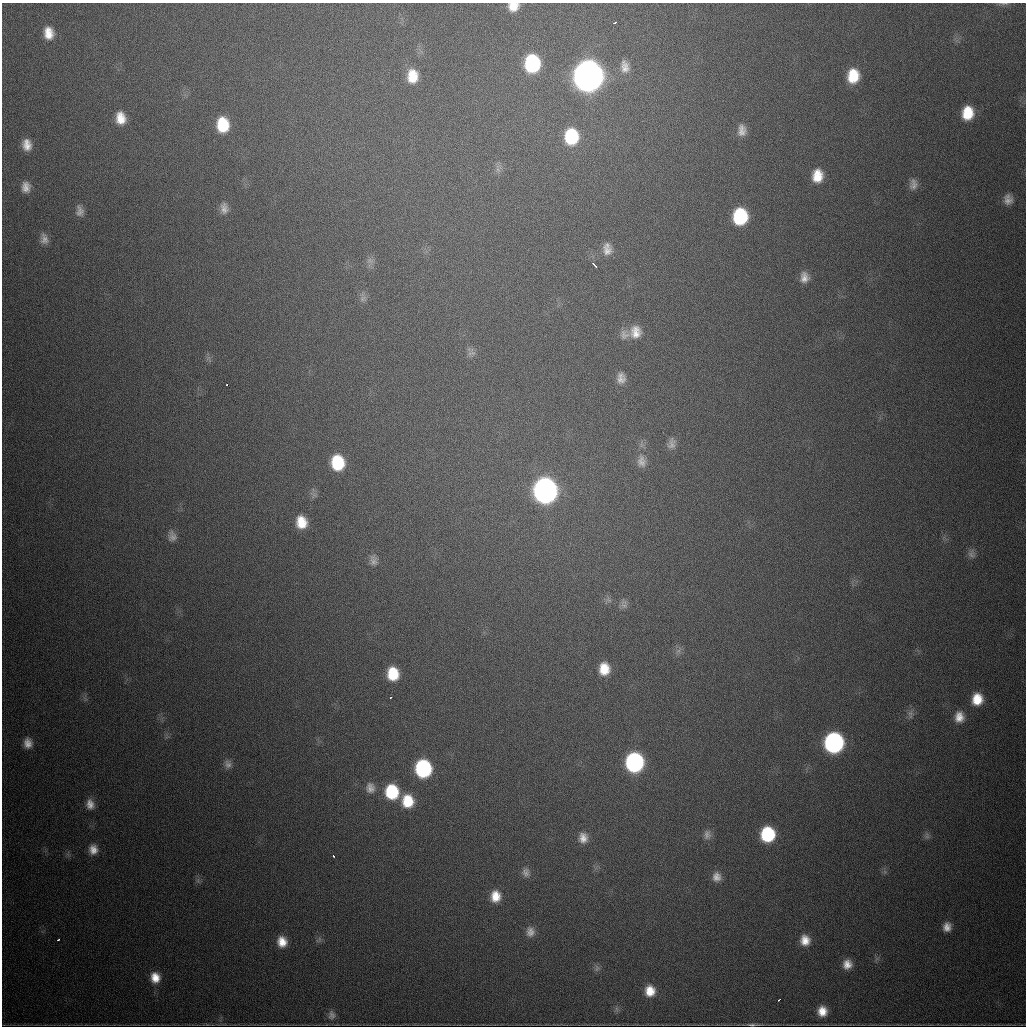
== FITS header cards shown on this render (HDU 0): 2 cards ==
NAXIS1  =                 1024
NAXIS2  =                 1024

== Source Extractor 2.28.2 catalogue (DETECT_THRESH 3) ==
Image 1024 x 1024 px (HDU 0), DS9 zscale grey, 1 PNG px = 1 image px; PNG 1028 x 1028 px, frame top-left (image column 1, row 1024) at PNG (2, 3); no overlay
Background 673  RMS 21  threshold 62.7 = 3 sigma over >= 5 px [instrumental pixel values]
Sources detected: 85; all 85 listed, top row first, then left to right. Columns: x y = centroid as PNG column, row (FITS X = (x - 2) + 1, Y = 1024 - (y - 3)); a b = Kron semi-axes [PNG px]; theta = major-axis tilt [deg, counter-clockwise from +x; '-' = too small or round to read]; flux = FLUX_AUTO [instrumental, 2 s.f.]
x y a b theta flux
1004 3 13 4 0 4.1e+03
513 7 11 9 8 2.0e+04
615 22 4 3 - 2.5e+03
48 33 13 10 -81 2.2e+04
532 63 15 12 -90 1.5e+05
625 67 15 9 -80 1.3e+04
412 76 15 12 -88 3.2e+04
588 76 15 13 89 3.1e+06
853 76 14 11 84 4.4e+04
968 113 14 11 84 4.1e+04
121 118 13 10 -79 2.3e+04
223 125 14 11 -83 5.5e+04
742 130 15 10 88 1.3e+04
571 137 15 12 -89 8.2e+04
27 145 13 10 -79 1.6e+04
498 170 7 4 -19 3.3e+03
817 176 14 11 84 2.8e+04
913 184 15 10 83 1.1e+04
26 187 13 10 -87 1.3e+04
1008 199 13 11 -87 1.2e+04
224 208 14 9 -84 1.1e+04
80 211 13 8 -81 8.5e+03
740 216 13 11 87 1.1e+05
44 239 13 9 -78 9.6e+03
607 251 15 12 -73 1.4e+04
370 261 10 7 -26 6.1e+03
595 265 6 2 -45 2.9e+03
804 277 14 11 -88 1.3e+04
363 298 9 8 - 6.2e+03
635 332 16 14 86 2.0e+04
624 334 13 12 - 9.8e+03
471 352 12 10 54 7.2e+03
621 378 13 10 -88 1.2e+04
227 385 3 2 - 4.6e+03
671 443 14 10 76 9.3e+03
641 461 16 12 -86 1.3e+04
338 463 13 11 -81 7.2e+04
545 491 15 13 -86 1.1e+06
301 522 13 10 -77 2.9e+04
172 536 13 10 -80 9.0e+03
972 554 11 10 - 7.3e+03
373 560 14 10 -81 9.5e+03
609 600 10 6 -38 4.9e+03
624 604 14 8 -85 7.2e+03
678 651 8 6 45 5.2e+03
604 669 13 11 -89 2.9e+04
393 674 12 10 -82 4.3e+04
391 697 2 2 - 1.4e+03
977 699 13 11 82 3.0e+04
910 713 9 8 - 6.3e+03
959 717 14 11 88 1.7e+04
28 743 11 9 -88 1.2e+04
834 743 13 12 - 4.1e+05
634 762 13 12 - 3.1e+05
228 764 12 10 -68 8.0e+03
423 768 13 11 -83 1.9e+05
370 788 14 12 -83 1.2e+04
392 792 14 12 -79 7.9e+04
408 801 14 12 -84 4.3e+04
90 804 13 10 -73 1.2e+04
768 834 12 11 - 1.0e+05
707 835 13 9 85 8.2e+03
927 836 9 7 -72 5.0e+03
583 838 13 11 -86 1.4e+04
93 849 11 10 - 1.4e+04
333 856 3 2 - 2.3e+03
526 872 13 10 -76 8.3e+03
717 877 11 10 - 1.1e+04
198 880 7 4 73 3.3e+03
495 896 12 10 88 2.3e+04
947 927 11 9 75 1.2e+04
530 932 12 10 86 1.0e+04
58 940 3 2 - 1.8e+03
319 940 11 5 42 3.9e+03
805 940 12 11 - 1.9e+04
282 942 11 9 -77 2.0e+04
847 964 11 10 - 1.5e+04
597 968 10 7 82 4.5e+03
155 978 13 11 -81 2.2e+04
650 991 11 10 - 2.3e+04
779 1000 3 2 - 2.3e+03
617 1009 7 4 -71 3.1e+03
822 1011 11 10 - 2.0e+04
332 1015 13 10 -89 7.1e+03
752 1024 16 3 1 4.5e+03
At the frame edge (FLAGS 8, measured only in part): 3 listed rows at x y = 1004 3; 513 7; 752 1024